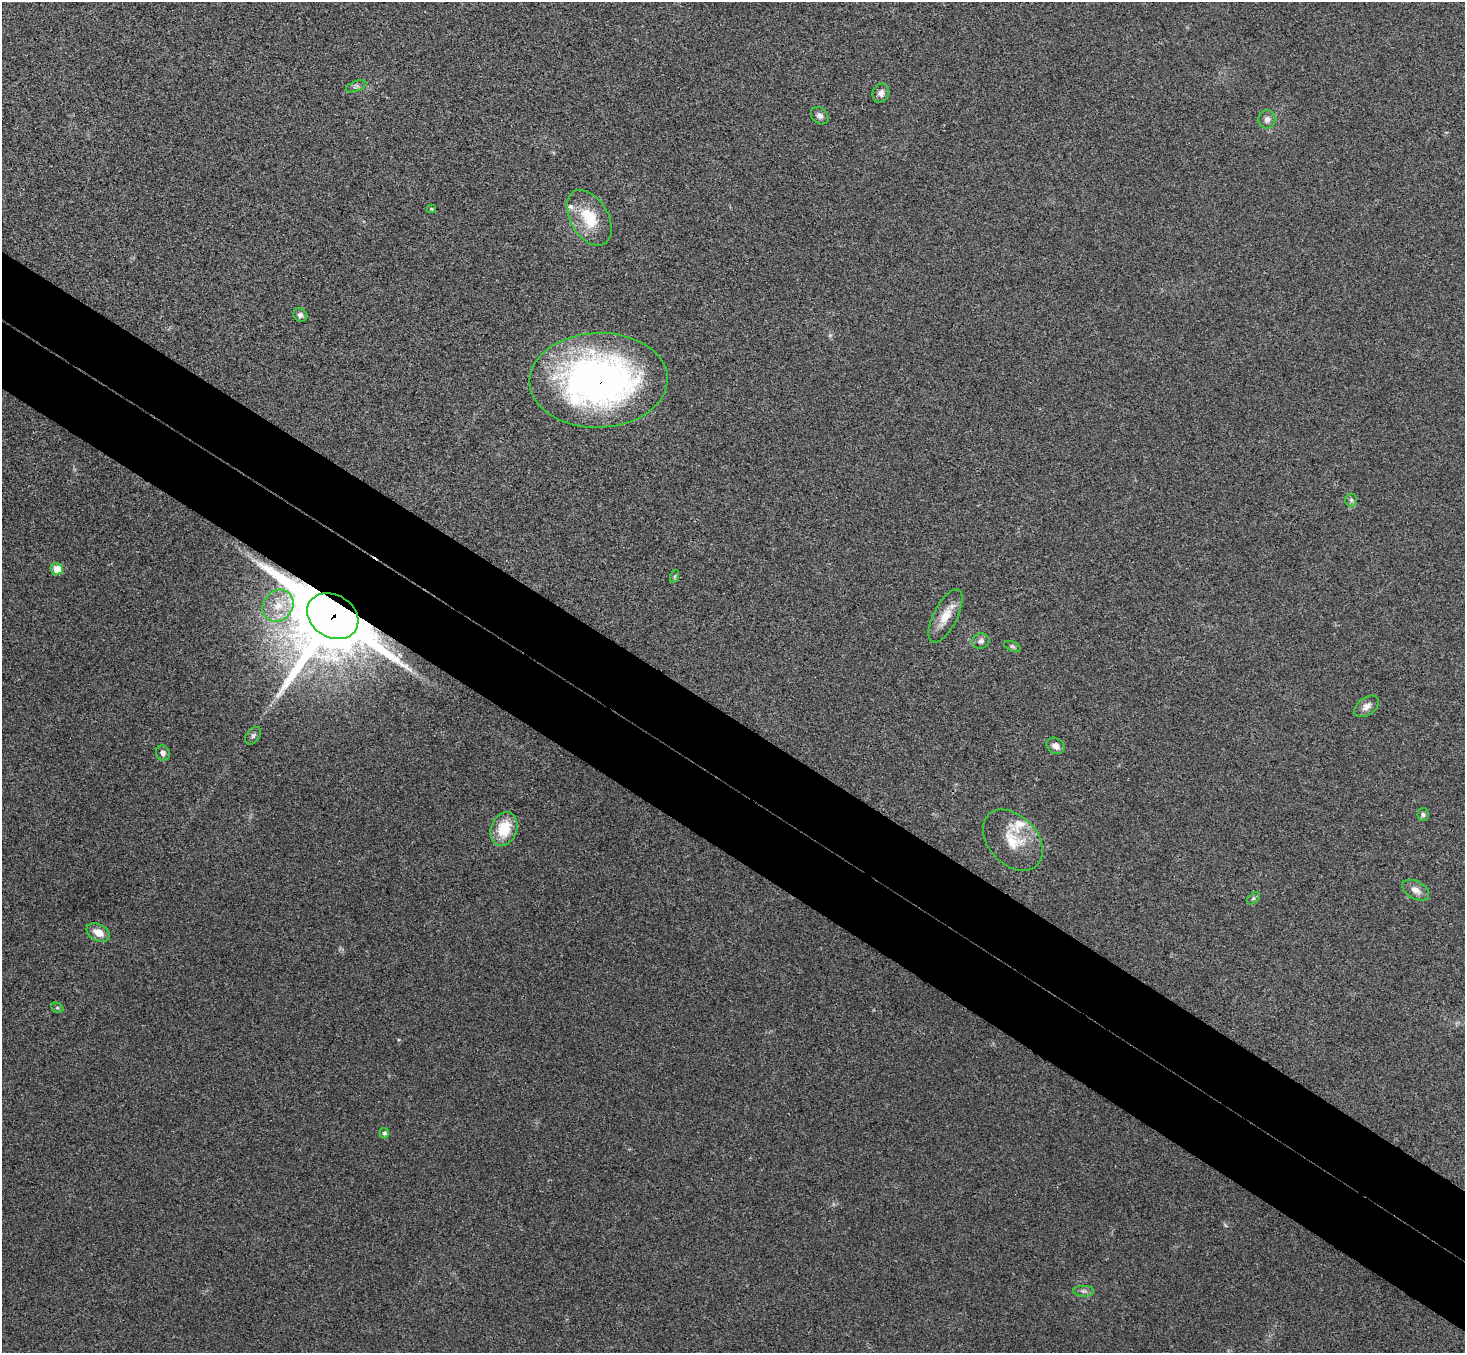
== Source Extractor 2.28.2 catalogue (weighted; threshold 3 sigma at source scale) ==
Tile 6 of 4 x 4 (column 2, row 2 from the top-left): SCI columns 1500-2962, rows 2904-4254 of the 5927 x 5945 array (HDU 1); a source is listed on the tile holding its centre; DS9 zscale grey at full resolution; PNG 1467 x 1355 px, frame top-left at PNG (2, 2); each listed source drawn as its Kron ellipse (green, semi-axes under 4 px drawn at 4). Shown black and unused: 10% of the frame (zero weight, under 3 of 4 exposures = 6% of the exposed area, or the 3 px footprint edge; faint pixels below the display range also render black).
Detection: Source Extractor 2.28.2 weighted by HDU 2 'WHT'; one run over the whole footprint, this tile lists its part. Background 0.0304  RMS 0.0054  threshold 0.0243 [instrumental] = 3 sigma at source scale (4.5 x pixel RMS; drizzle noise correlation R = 1.50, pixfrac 1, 0.05/0.05 arcsec/px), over >= 5 px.
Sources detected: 31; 2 inside a brighter listed object's ellipse — not listed separately; the other 29 listed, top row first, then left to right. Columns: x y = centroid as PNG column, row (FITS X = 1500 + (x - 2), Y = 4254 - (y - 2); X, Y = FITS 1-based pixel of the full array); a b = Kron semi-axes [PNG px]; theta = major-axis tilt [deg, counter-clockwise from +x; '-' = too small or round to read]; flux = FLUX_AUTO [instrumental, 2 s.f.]
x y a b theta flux
356 86 11 5 21 1.3
881 93 10 8 66 2.5
820 116 10 7 -44 2.4
1267 119 9 8 - 2.4
432 209 4 4 - 0.63
589 218 30 19 -59 19
300 315 7 6 - 1.7
598 380 69 47 2 240
1351 500 6 6 - 1.2
57 569 6 5 - 8.6
675 576 7 4 71 0.83
278 606 17 14 50 11
333 616 27 21 -32 6300
945 616 29 12 63 9.9
981 641 9 7 19 2.1
1012 646 9 5 -22 1
1367 706 14 8 36 3.5
253 736 10 6 52 1.4
1056 746 9 7 -33 3.2
163 753 8 6 -67 2
1423 815 6 5 - 1.2
504 829 17 13 69 17
1013 840 35 24 -47 18
1416 890 14 8 -29 4.2
1253 898 7 4 44 1.2
98 932 12 8 -27 6.2
57 1008 6 4 -28 0.79
384 1133 5 5 - 1.3
1084 1291 10 5 -2 1.7
Overlapping masked pixels (flux is a lower limit): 2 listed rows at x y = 598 380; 333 616